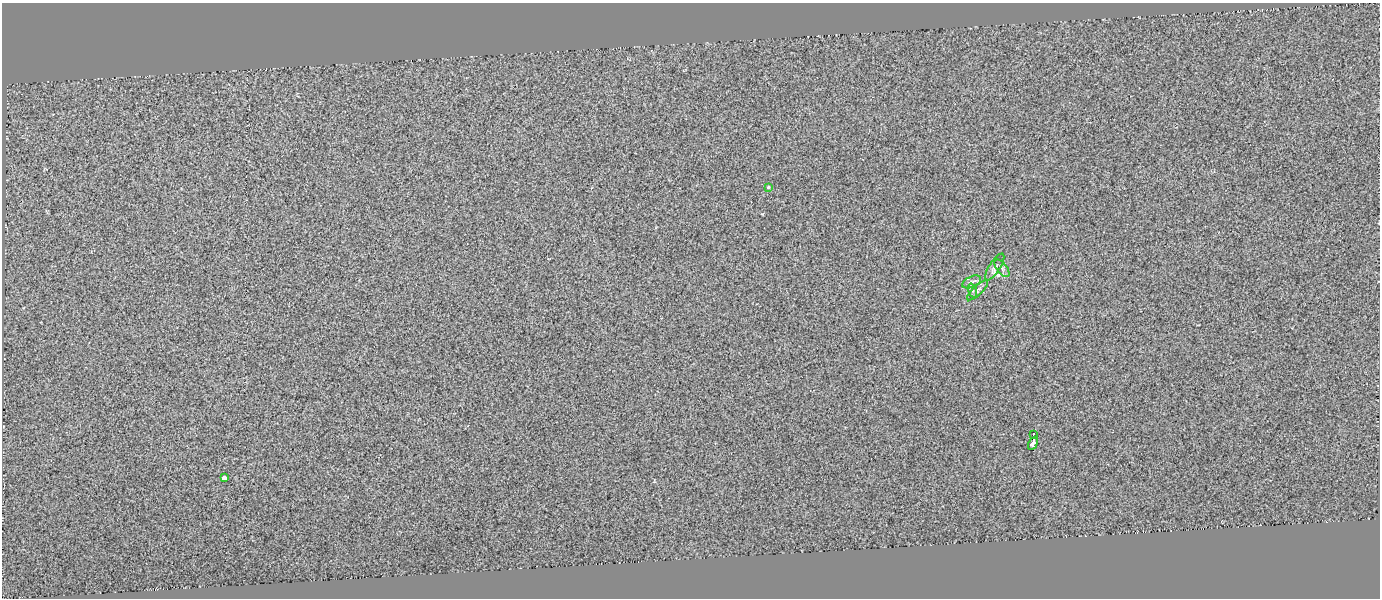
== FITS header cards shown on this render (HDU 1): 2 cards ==
NAXIS1  =                 1378
NAXIS2  =                  596

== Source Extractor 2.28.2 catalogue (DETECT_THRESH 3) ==
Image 1378 x 596 px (HDU 1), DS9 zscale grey, 1 PNG px = 1 image px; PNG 1382 x 600 px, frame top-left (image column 1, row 596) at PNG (2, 3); each listed source drawn as its Kron ellipse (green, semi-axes under 4 px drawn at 4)
Background -0.0036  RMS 0.32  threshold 0.954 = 3 sigma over >= 5 px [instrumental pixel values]
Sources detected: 9; all 9 listed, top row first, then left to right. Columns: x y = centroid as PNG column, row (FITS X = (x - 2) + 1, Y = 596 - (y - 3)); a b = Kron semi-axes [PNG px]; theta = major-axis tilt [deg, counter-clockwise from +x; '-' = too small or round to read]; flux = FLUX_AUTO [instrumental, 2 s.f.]
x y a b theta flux
768 187 3 3 - 73
995 267 15 5 57 83
1002 268 10 5 -52 57
972 282 10 5 25 66
977 290 13 4 43 64
973 291 7 4 -71 44
1033 435 4 3 - 14000
1033 443 7 4 64 20000
224 478 4 3 - 780